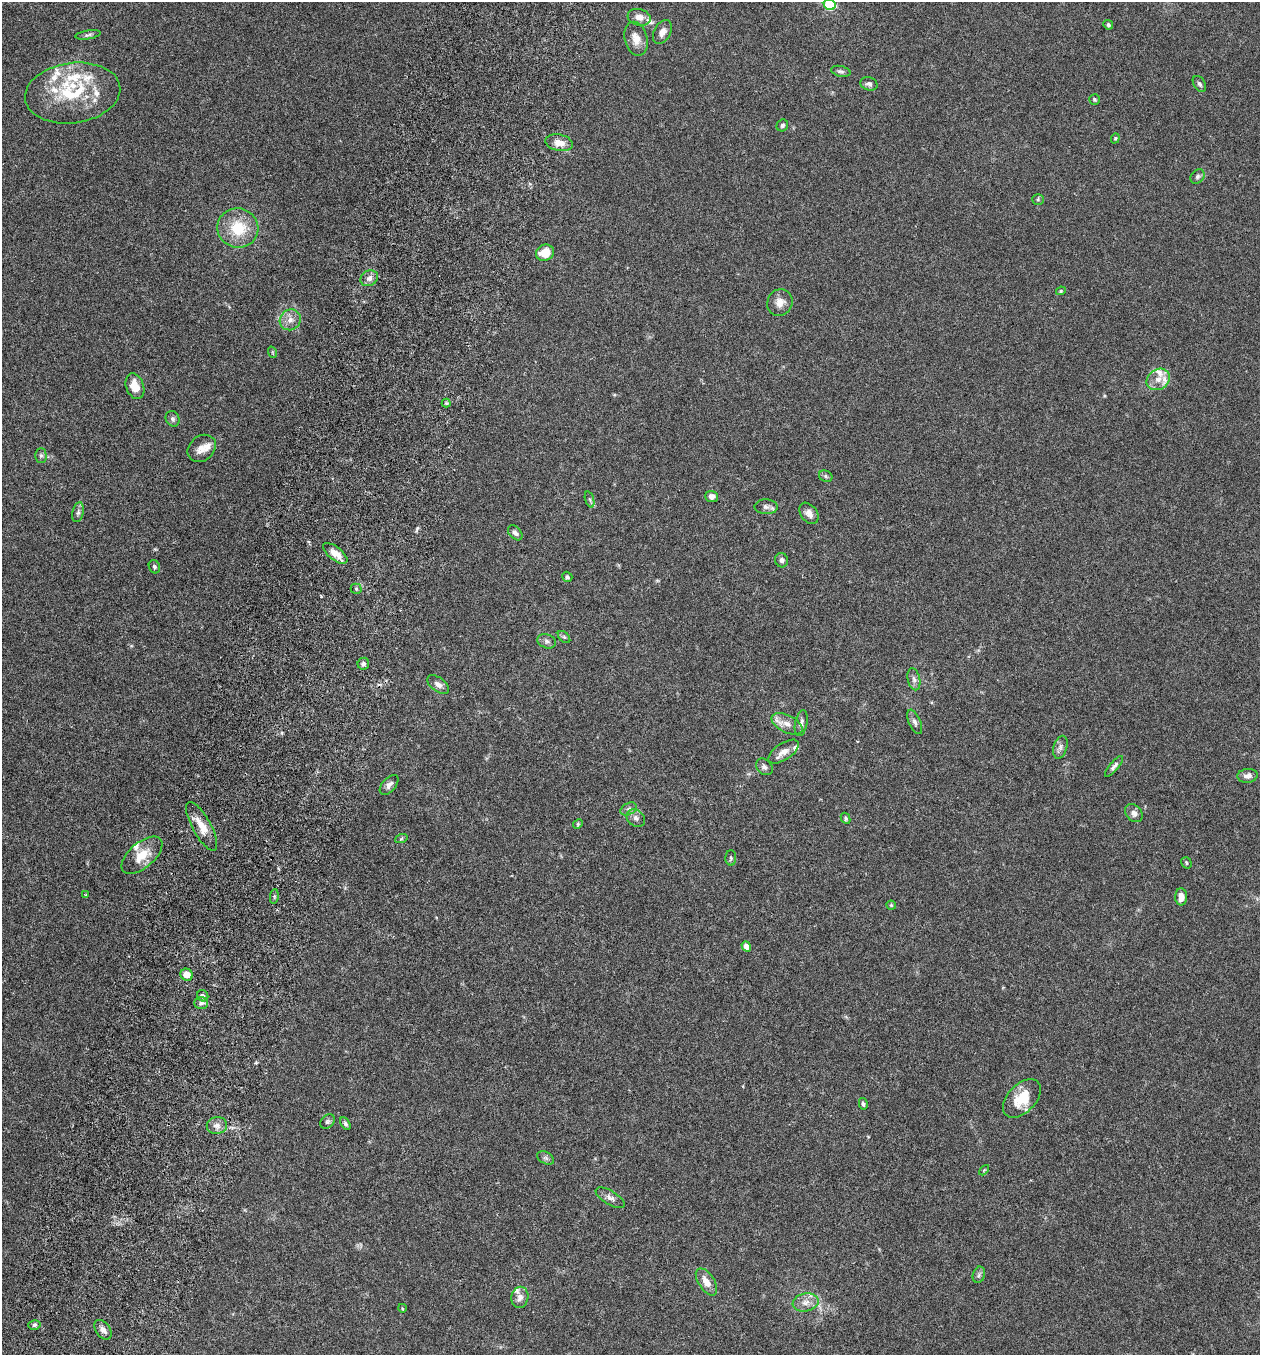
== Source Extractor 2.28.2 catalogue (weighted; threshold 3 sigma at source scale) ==
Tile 7 of 4 x 4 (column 3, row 2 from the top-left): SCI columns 2708-3965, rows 2736-4088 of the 5544 x 5467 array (HDU 1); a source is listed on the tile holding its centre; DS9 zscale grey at full resolution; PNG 1262 x 1357 px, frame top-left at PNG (2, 2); each listed source drawn as its Kron ellipse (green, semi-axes under 4 px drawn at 4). Shown black and unused: <1% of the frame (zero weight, under 3 of 6 exposures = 3% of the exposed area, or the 3 px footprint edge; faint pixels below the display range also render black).
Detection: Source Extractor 2.28.2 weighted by HDU 2 'WHT'; one run over the whole footprint, this tile lists its part. Background 0.0173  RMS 0.0019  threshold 0.00788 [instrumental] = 3 sigma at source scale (4.09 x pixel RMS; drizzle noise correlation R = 1.36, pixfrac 0.8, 0.05/0.05 arcsec/px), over >= 5 px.
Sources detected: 102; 14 inside a brighter listed object's ellipse — not listed separately; the other 88 listed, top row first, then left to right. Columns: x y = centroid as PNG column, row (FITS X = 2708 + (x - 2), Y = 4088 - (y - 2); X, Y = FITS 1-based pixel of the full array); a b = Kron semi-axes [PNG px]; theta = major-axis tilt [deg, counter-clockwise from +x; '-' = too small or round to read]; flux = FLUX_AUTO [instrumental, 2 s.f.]
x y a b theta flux
830 5 6 5 - 13
639 17 12 8 -16 1.2
1108 25 5 4 - 0.28
662 32 13 8 62 1.2
88 35 13 4 8 0.46
636 39 17 11 -76 1.8
841 71 10 5 -14 0.44
869 84 8 6 -18 0.53
1199 84 9 5 -57 0.45
73 93 48 30 8 12
1094 99 5 5 - 0.26
782 125 6 5 - 0.35
1115 138 5 4 - 0.21
559 143 14 8 -11 1.7
1197 177 8 6 46 0.43
1038 199 6 5 - 0.29
238 228 21 19 -16 5.9
545 253 9 8 - 2.8
369 278 9 7 29 0.81
1061 291 5 4 - 0.21
780 302 14 12 65 1.5
290 320 11 10 - 1.4
272 352 6 3 -72 0.18
1158 379 12 10 35 1.6
135 386 13 8 -69 2.5
446 403 4 4 - 0.22
173 419 8 6 -63 0.51
202 448 15 12 41 1.6
41 455 7 5 -90 0.37
826 476 7 5 -23 0.32
712 496 6 5 - 0.71
590 500 8 3 -71 0.32
766 507 11 7 -2 0.73
78 512 10 5 78 0.53
809 513 12 8 -54 1
515 533 9 6 -48 0.59
335 553 14 6 -39 1.8
782 560 7 6 - 0.61
154 567 7 5 -64 0.33
567 577 5 4 - 0.36
356 589 5 5 - 0.3
564 637 7 4 -44 0.31
547 641 9 7 -18 0.58
363 664 6 5 - 0.44
914 679 11 6 -78 0.69
438 684 12 7 -37 0.83
915 722 13 6 -67 0.64
801 723 13 6 79 0.75
787 724 16 8 -26 1.6
1060 747 12 6 73 0.7
783 752 17 8 34 1.5
1114 766 13 4 50 0.59
764 767 9 7 -44 0.57
1248 776 10 7 6 0.88
389 785 12 6 49 0.79
629 809 9 5 27 0.53
1134 813 10 7 -49 0.77
636 818 10 8 -39 0.77
846 818 6 4 -61 0.31
578 824 5 4 - 0.21
202 826 27 9 -61 2.6
401 839 6 4 19 0.26
142 855 24 12 41 3.4
731 858 8 5 88 0.3
1186 863 6 5 - 0.27
86 895 4 2 - 0.15
274 896 7 3 85 0.24
1181 897 8 6 90 1.2
891 905 4 4 - 0.19
746 946 5 4 - 1.7
187 975 6 6 - 1.7
203 996 6 5 - 0.37
201 1003 7 5 1 0.45
1022 1098 23 14 46 4.6
863 1104 6 4 -78 0.34
327 1122 8 6 44 0.43
345 1124 7 4 -58 0.36
217 1126 10 8 7 1
546 1158 9 6 -26 0.46
984 1170 6 3 45 0.18
610 1198 16 7 -31 0.89
979 1275 8 6 69 0.48
706 1282 15 8 -57 1.9
520 1297 10 8 79 1
806 1302 13 9 10 1.4
402 1308 4 3 - 0.15
34 1325 6 4 15 0.34
103 1330 11 7 -54 0.86
Isophote crosses this tile's border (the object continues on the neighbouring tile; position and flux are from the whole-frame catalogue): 1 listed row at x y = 830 5